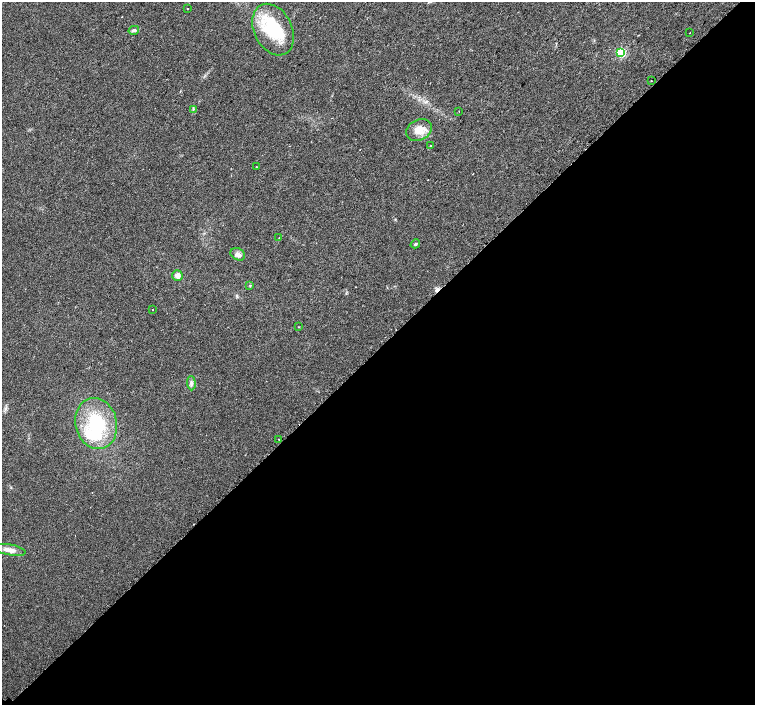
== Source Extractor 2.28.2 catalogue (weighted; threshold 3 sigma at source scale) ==
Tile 15 of 4 x 4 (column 3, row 4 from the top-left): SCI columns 3066-4570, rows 208-1613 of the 6096 x 6087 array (HDU 1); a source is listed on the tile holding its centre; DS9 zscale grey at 2 x 2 block average (1 PNG px = mean of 2 x 2 image px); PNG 757 x 707 px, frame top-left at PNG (2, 2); each listed source drawn as its Kron ellipse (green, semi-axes under 4 px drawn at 4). Shown black and unused: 51% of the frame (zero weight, under 2 of 3 exposures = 2% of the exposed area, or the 3 px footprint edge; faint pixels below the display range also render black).
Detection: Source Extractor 2.28.2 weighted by HDU 2 'WHT'; one run over the whole footprint, this tile lists its part. Background 0.0314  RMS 0.0055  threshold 0.0248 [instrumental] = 3 sigma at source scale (4.5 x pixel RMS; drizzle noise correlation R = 1.50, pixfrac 1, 0.0396/0.0396 arcsec/px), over >= 5 px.
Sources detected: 27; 1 inside a brighter object's white glare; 4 cosmic-ray / hot-pixel residue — neither listed nor drawn; the other 22 listed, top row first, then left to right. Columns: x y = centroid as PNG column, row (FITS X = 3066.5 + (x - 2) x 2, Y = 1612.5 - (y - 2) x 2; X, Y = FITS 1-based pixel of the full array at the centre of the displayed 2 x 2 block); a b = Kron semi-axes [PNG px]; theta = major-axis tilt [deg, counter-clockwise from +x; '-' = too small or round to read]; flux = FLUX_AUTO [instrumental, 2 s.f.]
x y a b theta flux
188 8 2 2 - 1.8
134 30 5 4 - 2.8
273 30 27 19 -63 74
690 33 2 2 - 1.5
621 53 4 3 - 75
651 81 2 2 - 2
193 109 3 2 - 1.1
459 112 2 2 - 0.73
419 130 13 10 28 16
430 145 2 2 - 1.9
256 167 2 2 - 1.3
279 238 2 2 - 0.49
415 244 5 3 - 1.6
238 254 7 6 - 5.5
177 275 5 5 - 7.7
250 285 3 3 - 1
152 309 2 2 - 1.5
299 327 2 2 - 0.73
191 383 7 4 -87 3.5
96 423 26 20 -75 78
279 439 2 2 - 7.8
10 550 15 5 -10 9.6
Diffuse or blended objects may show on this block-average render without a row.